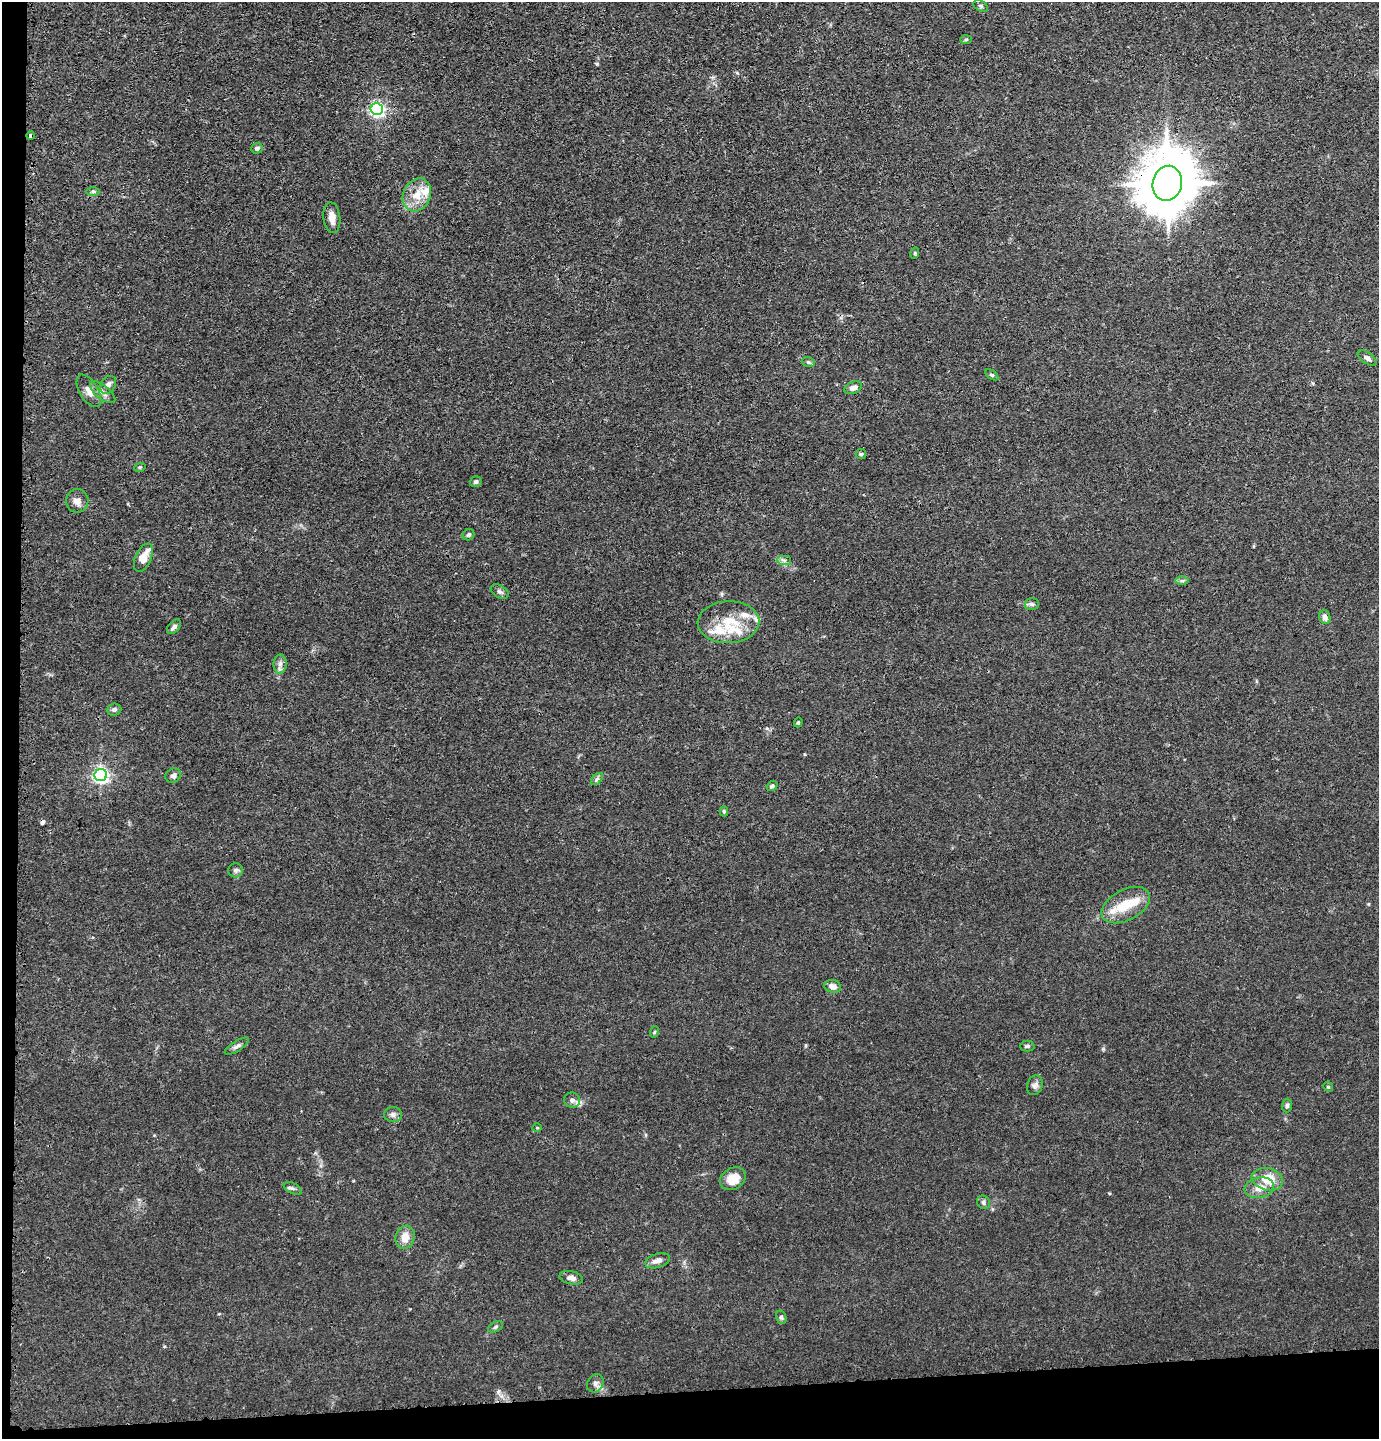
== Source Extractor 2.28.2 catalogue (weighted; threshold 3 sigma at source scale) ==
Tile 7 of 3 x 3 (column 1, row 3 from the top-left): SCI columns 98-1474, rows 22-1458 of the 4327 x 4353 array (HDU 1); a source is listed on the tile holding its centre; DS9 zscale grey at full resolution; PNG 1381 x 1441 px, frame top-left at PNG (2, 2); each listed source drawn as its Kron ellipse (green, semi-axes under 4 px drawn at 4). Shown black and unused: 5% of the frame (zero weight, under 3 of 4 exposures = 3% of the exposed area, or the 3 px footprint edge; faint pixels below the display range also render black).
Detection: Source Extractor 2.28.2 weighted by HDU 2 'WHT'; one run over the whole footprint, this tile lists its part. Background 0.0138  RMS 0.0026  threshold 0.0117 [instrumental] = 3 sigma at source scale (4.5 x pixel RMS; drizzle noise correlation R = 1.50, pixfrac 1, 0.05/0.05 arcsec/px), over >= 5 px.
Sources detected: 69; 1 inside a brighter object's white glare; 1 cosmic-ray / hot-pixel residue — neither listed nor drawn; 6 inside a brighter listed object's ellipse — not listed separately; the other 61 listed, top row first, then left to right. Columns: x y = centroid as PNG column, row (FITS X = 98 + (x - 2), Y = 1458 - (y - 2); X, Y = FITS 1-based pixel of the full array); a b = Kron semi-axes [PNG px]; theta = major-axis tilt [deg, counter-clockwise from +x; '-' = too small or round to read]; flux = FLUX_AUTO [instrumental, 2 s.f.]
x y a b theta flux
980 6 8 5 -27 0.52
966 39 6 4 2 0.32
377 109 6 6 - 63
31 136 4 3 - 1.3
257 148 6 5 - 0.59
1167 183 17 14 77 1700
93 191 6 4 0 0.4
417 195 17 13 65 4.2
332 218 15 8 -84 2.2
915 253 6 3 73 0.3
1367 358 11 5 -34 0.95
808 362 6 5 - 0.46
992 375 7 4 -35 0.39
108 385 10 7 54 1.1
853 388 9 6 22 1.4
89 391 18 9 -58 2.1
103 392 15 7 -38 1.5
861 454 5 5 - 0.38
140 467 6 3 18 0.35
476 482 6 5 - 0.45
77 501 12 11 - 1.7
468 535 6 5 - 0.47
143 558 15 8 65 3.9
784 560 7 4 -1 0.65
1182 581 6 4 0 0.47
500 592 9 6 -30 0.79
1032 604 7 5 -2 0.64
1325 617 7 5 -70 1.2
728 622 31 21 2 8.6
174 627 8 5 47 0.86
280 664 9 6 89 1
114 709 7 6 - 0.67
798 722 5 4 - 0.33
101 775 6 6 - 82
173 775 8 6 26 0.88
597 779 7 4 45 0.5
772 786 6 5 - 0.59
724 811 5 4 - 0.34
235 870 7 7 - 0.64
1126 905 26 15 28 6.4
833 986 8 6 -11 1.5
654 1032 6 3 71 0.28
237 1046 14 5 32 0.84
1027 1046 7 5 2 0.49
1035 1085 10 7 71 1
1328 1087 5 4 - 0.32
572 1100 8 7 - 1.1
1287 1105 7 5 88 0.58
393 1115 9 7 3 0.95
537 1128 5 3 - 0.2
733 1179 14 10 31 4.4
1267 1179 16 11 -14 6.1
293 1188 9 5 -27 0.61
1259 1188 15 10 11 2.6
983 1202 7 6 - 0.62
405 1237 12 9 74 2.8
657 1261 13 7 18 1.6
571 1278 12 6 -12 1.3
781 1317 7 5 -75 0.51
496 1327 8 5 27 0.49
595 1383 9 8 - 1
Overlapping masked pixels (flux is a lower limit): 2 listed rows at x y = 31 136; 1167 183
Unlisted compact peaks at least as high as the median listed source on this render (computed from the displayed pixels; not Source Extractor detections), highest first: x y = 597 64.